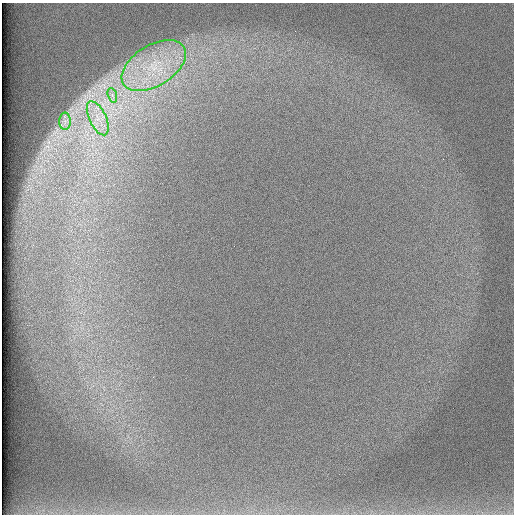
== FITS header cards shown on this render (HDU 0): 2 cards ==
NAXIS1  =                  512 /
NAXIS2  =                  512 /

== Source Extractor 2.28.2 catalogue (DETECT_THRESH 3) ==
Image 512 x 512 px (HDU 0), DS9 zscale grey, 1 PNG px = 1 image px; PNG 516 x 516 px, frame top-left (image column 1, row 512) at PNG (2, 3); each listed source drawn as its Kron ellipse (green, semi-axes under 4 px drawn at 4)
Background 97.2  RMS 2.8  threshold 8.5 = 3 sigma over >= 5 px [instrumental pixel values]
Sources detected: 4; all 4 listed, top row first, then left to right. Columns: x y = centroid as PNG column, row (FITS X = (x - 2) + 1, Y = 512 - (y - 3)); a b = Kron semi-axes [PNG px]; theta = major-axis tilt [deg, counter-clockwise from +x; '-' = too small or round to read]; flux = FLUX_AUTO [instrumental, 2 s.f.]
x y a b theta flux
154 66 36 20 32 13000
112 95 7 4 -72 550
98 118 18 8 -65 2800
65 121 9 5 90 870